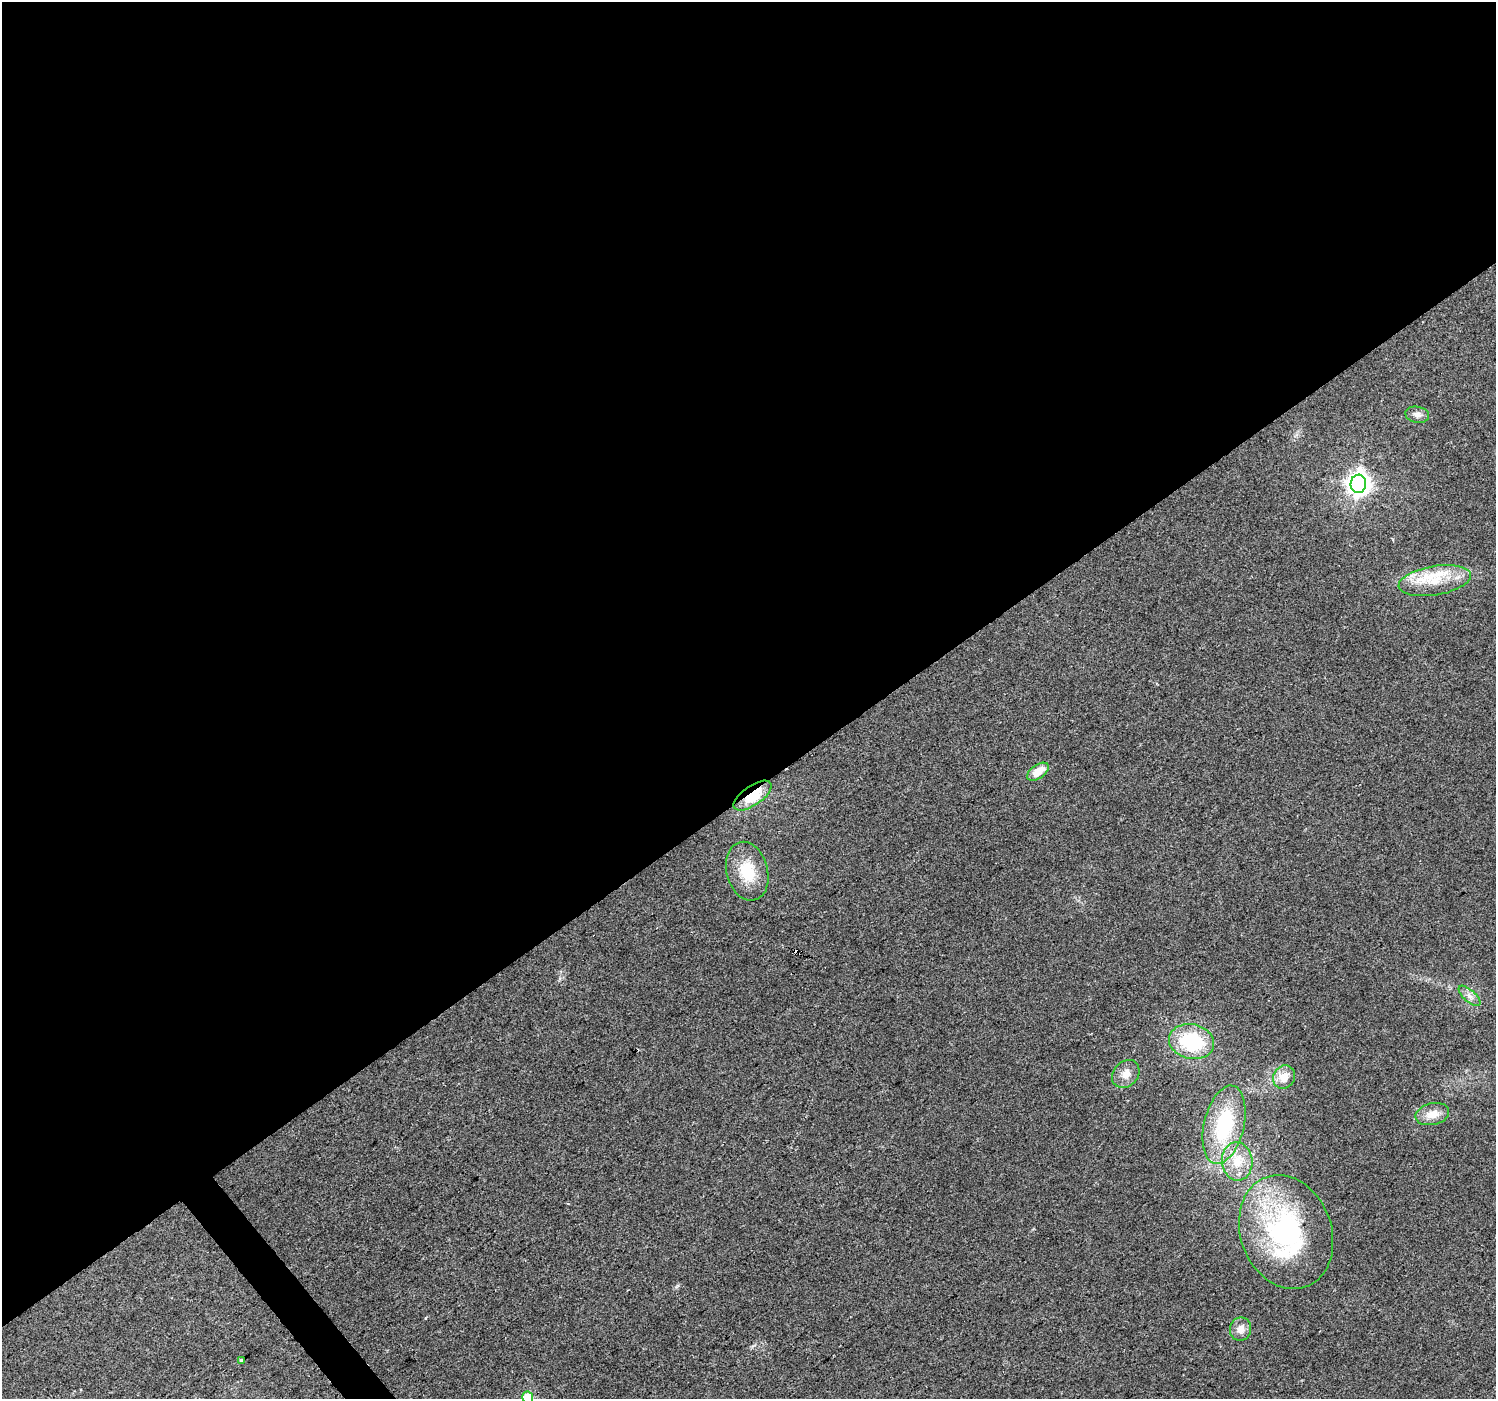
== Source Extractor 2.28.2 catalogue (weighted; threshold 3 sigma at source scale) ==
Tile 2 of 4 x 4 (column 2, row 1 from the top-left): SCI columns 1495-2988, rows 4326-5722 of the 5978 x 5921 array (HDU 1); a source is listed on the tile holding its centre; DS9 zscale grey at full resolution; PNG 1498 x 1401 px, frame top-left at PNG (2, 2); each listed source drawn as its Kron ellipse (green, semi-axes under 4 px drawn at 4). Shown black and unused: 57% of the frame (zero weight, under 2 of 3 exposures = <1% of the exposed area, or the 3 px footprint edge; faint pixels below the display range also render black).
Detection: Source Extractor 2.28.2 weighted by HDU 2 'WHT'; one run over the whole footprint, this tile lists its part. Background 0.0727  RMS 0.0088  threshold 0.0398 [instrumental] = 3 sigma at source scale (4.5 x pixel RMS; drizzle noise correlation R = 1.50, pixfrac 1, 0.0396/0.0396 arcsec/px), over >= 5 px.
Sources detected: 20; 1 cosmic-ray / hot-pixel residue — neither listed nor drawn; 2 inside a brighter listed object's ellipse — not listed separately; the other 17 listed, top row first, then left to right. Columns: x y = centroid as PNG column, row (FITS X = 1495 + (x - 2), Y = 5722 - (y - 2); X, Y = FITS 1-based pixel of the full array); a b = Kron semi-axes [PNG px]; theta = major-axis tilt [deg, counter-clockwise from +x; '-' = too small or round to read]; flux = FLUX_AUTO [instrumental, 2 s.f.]
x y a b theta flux
1417 415 12 8 -11 4.8
1358 484 9 8 - 720
1435 581 37 14 10 29
1038 772 12 7 35 13
753 796 22 9 35 32
747 871 30 20 -75 29
1469 996 14 6 -42 4.9
1192 1042 23 17 -12 59
1126 1074 15 12 46 8.9
1284 1077 12 10 56 11
1432 1114 17 10 13 12
1224 1125 40 20 77 71
1237 1161 19 15 -85 19
1286 1232 58 45 -70 160
1240 1329 12 10 79 7.6
241 1360 4 3 - 4.1
528 1397 6 5 - 36
Overlapping masked pixels (flux is a lower limit): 1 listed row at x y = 753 796
Isophote crosses this tile's border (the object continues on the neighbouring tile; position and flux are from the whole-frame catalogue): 1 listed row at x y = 528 1397
Unlisted compact peaks at least as high as the median listed source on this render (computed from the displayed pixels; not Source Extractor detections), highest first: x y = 425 1318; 678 1285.